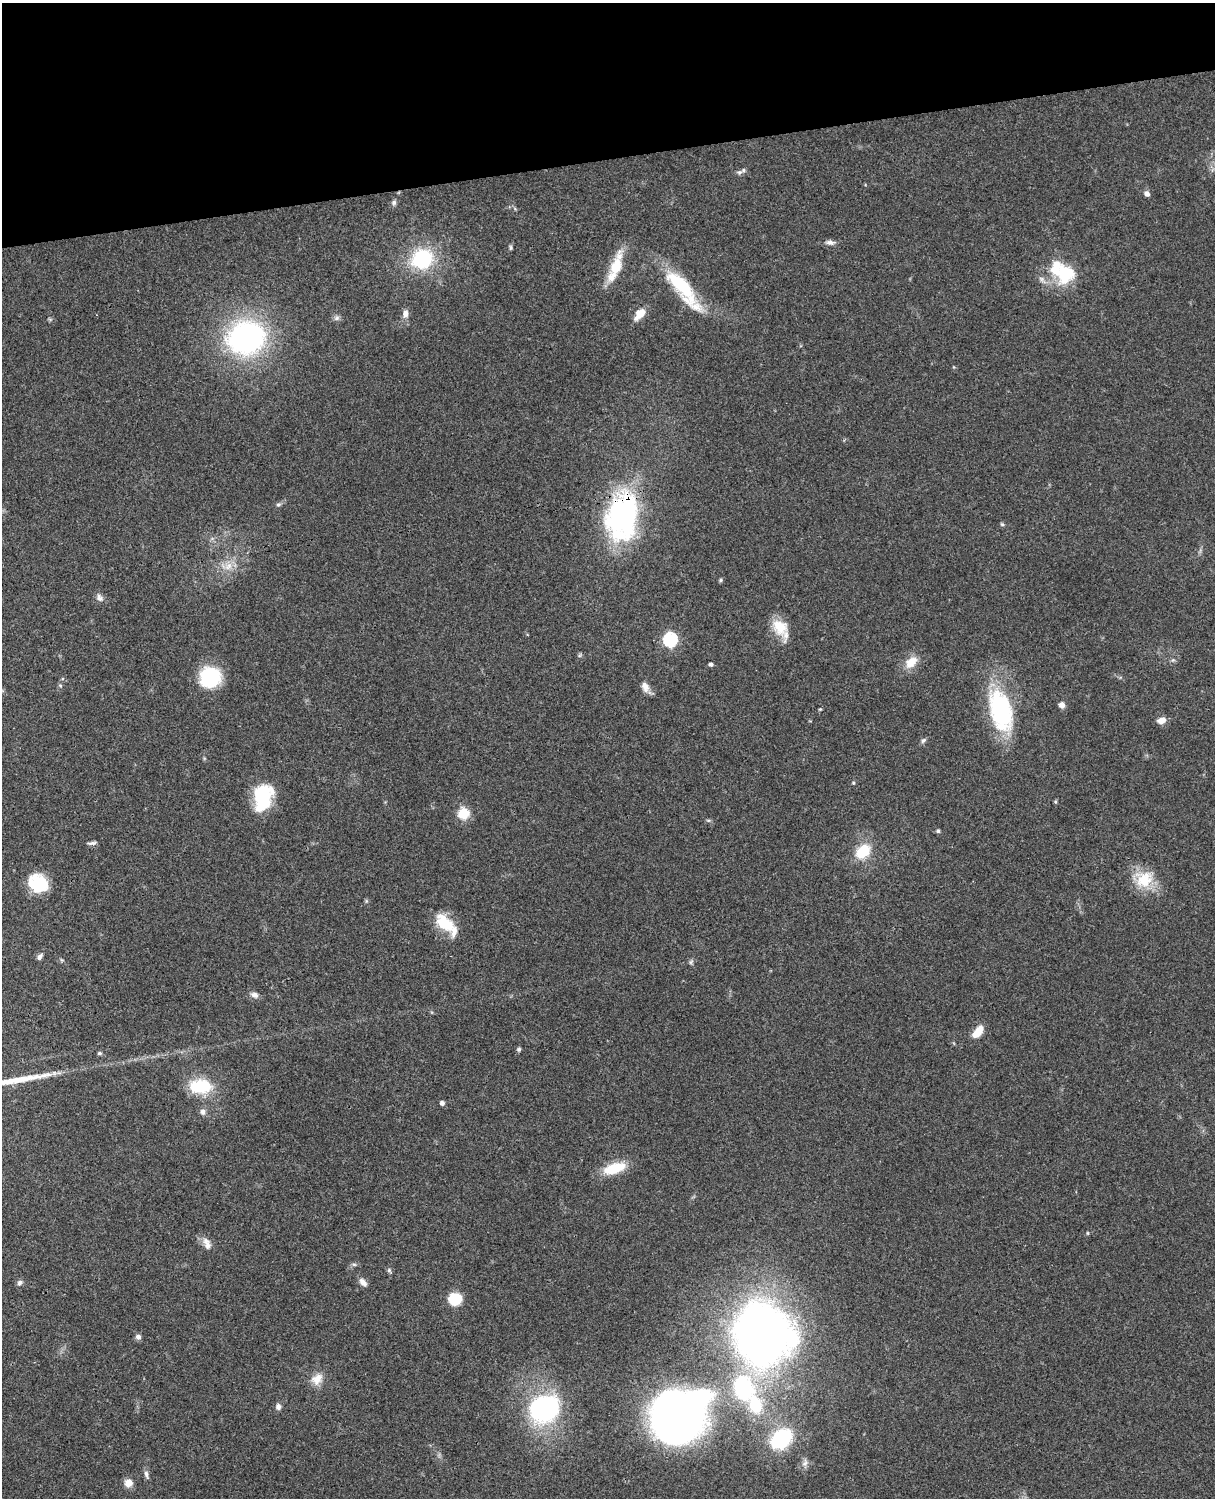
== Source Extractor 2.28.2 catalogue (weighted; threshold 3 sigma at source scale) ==
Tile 3 of 4 x 3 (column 3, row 1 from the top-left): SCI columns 2545-3757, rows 3268-4763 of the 5088 x 4927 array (HDU 1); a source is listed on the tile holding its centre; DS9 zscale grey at full resolution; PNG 1217 x 1500 px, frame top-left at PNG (2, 3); no overlay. Shown black and unused: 10% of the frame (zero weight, under 3 of 4 exposures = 6% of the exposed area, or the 3 px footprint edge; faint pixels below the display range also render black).
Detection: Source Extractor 2.28.2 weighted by HDU 2 'WHT'; one run over the whole footprint, this tile lists its part. Background 0.0849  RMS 0.006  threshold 0.0271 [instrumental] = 3 sigma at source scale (4.5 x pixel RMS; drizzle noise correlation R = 1.50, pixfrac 1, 0.05/0.05 arcsec/px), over >= 5 px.
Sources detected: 82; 3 inside a brighter object's white glare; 1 long thin detection or spike segment (spike, bleed or trail) — not listed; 4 inside a brighter listed object's ellipse — not listed separately; the other 74 listed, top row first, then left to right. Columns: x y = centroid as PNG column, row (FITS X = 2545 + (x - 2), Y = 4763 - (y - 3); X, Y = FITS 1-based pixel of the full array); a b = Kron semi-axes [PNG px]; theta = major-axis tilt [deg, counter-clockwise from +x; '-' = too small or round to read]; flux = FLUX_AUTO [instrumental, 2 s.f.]
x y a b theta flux
739 172 8 6 40 1.5
1147 194 6 5 - 2.6
394 202 7 7 - 1.5
515 209 6 4 -20 0.87
830 242 13 6 -4 2.7
511 247 5 5 - 1
422 259 20 18 31 46
616 266 38 13 73 19
1065 274 27 25 70 27
681 285 59 16 -52 41
405 313 10 7 76 3.4
640 314 15 9 46 8.1
337 318 8 6 41 1.7
246 338 32 27 16 160
278 505 6 6 - 1.3
623 516 54 34 78 120
1002 524 7 4 -19 0.92
228 566 13 10 47 6.5
721 580 5 5 - 0.91
99 598 12 8 -62 2.6
780 627 23 16 -60 14
670 639 6 6 - 97
580 655 6 4 71 0.82
1173 660 6 5 - 1.1
911 662 19 12 41 9.1
711 664 4 4 - 1.7
210 677 22 21 - 33
60 685 6 3 -20 0.74
645 687 15 9 -67 4.1
1062 705 6 6 - 3.4
820 709 5 4 - 0.67
1000 710 46 22 -75 76
1161 720 10 7 17 4.3
923 740 8 5 45 1.4
853 783 5 4 - 0.74
263 797 28 18 75 36
1056 802 7 3 82 0.77
463 813 6 5 - 50
708 820 6 4 -18 0.83
938 831 5 5 - 0.98
92 843 12 4 6 1.7
863 851 15 11 39 21
1144 879 25 22 4 20
39 884 20 16 -52 24
444 923 27 15 -43 17
40 957 9 5 59 1.8
691 962 7 5 60 1.2
254 995 10 7 -21 2.8
978 1032 15 7 51 8.7
519 1049 5 5 - 1.1
99 1053 6 5 - 0.98
201 1086 27 16 1 25
442 1103 4 4 - 2.3
202 1112 8 8 - 2.5
614 1168 26 11 18 18
1087 1233 5 3 - 0.58
207 1243 18 10 -69 4.5
354 1264 7 4 -1 1.1
389 1270 8 5 -52 1.2
363 1282 12 7 -48 3.3
19 1283 8 7 - 1.8
455 1299 12 10 14 19
761 1333 51 43 -87 460
138 1337 6 6 - 2.2
317 1379 17 13 46 7.5
743 1388 18 14 -76 71
755 1405 27 18 -73 26
278 1407 8 7 - 2.1
544 1408 26 22 33 100
673 1417 35 32 -57 480
781 1439 12 9 40 100
805 1463 12 8 64 2.9
146 1474 12 6 -72 2.3
128 1483 9 9 - 5.4
Overlapping masked pixels (flux is a lower limit): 1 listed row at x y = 623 516